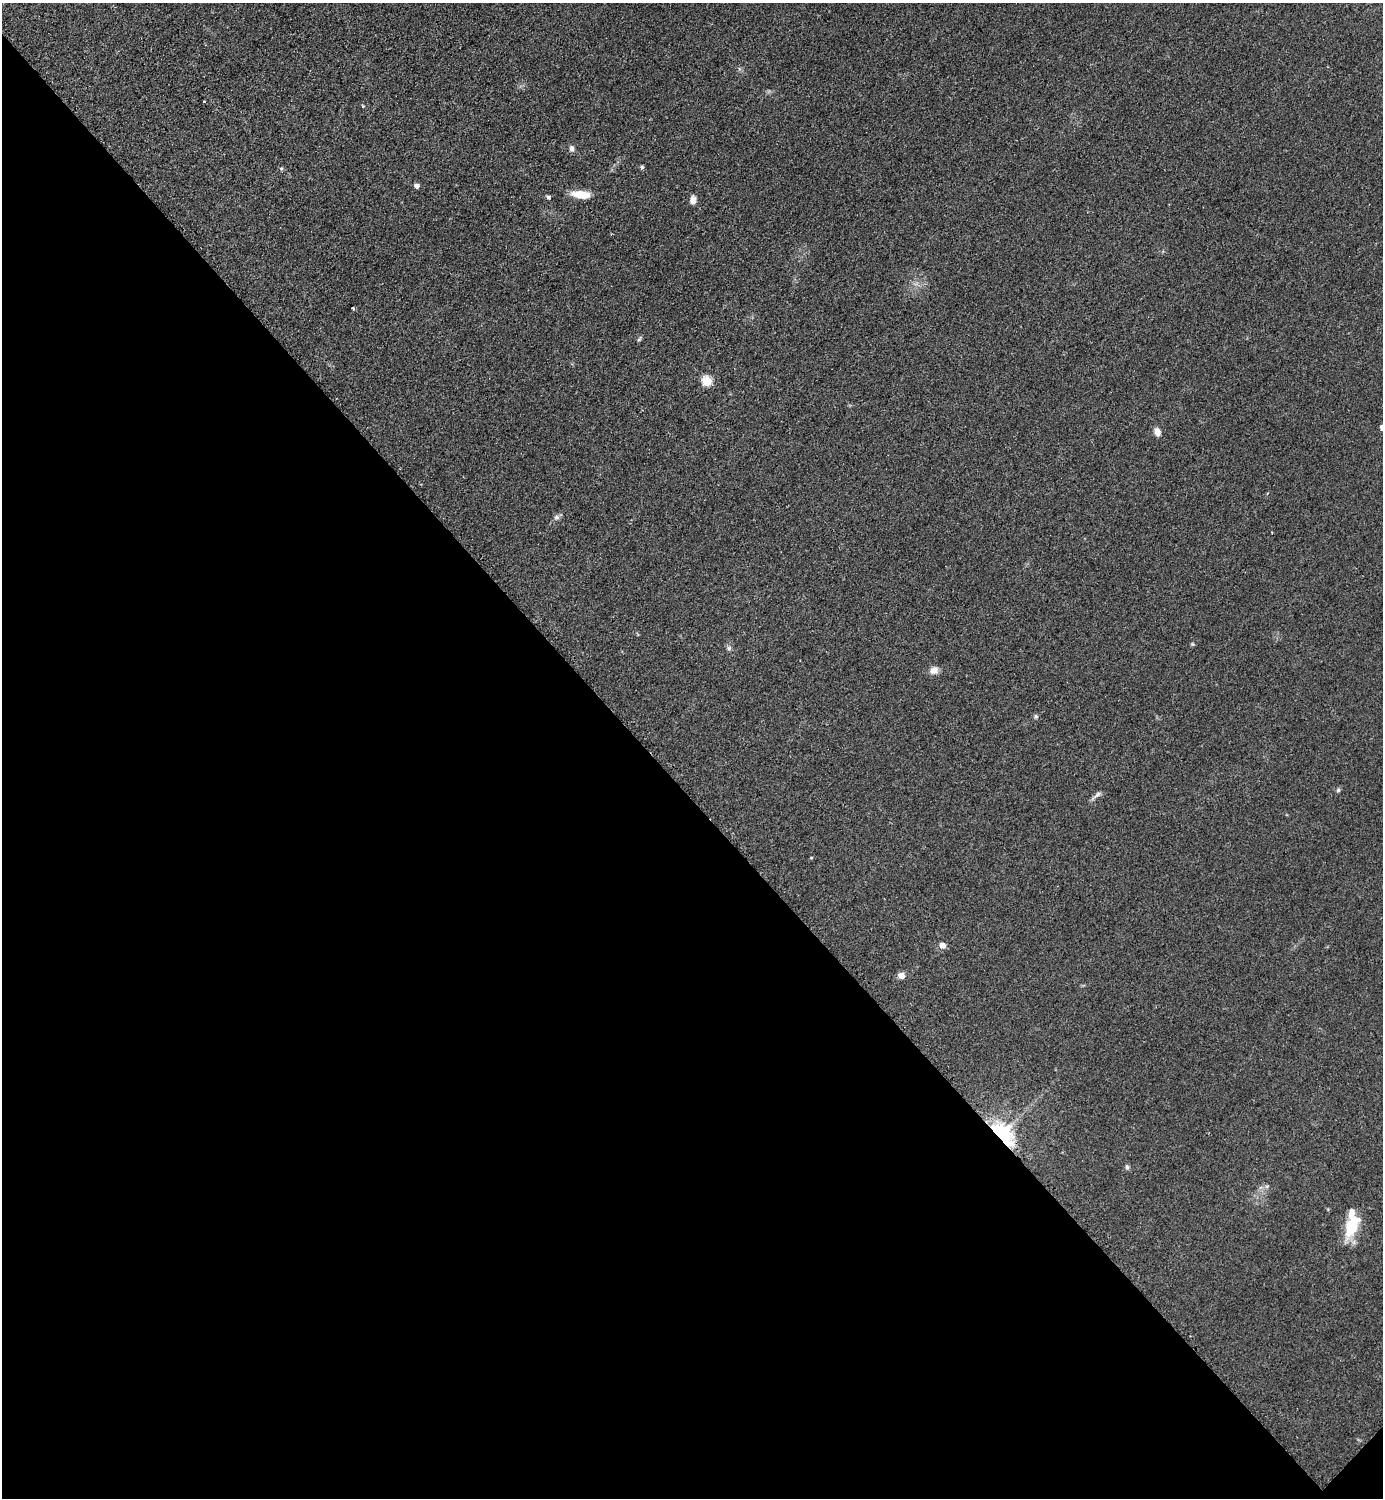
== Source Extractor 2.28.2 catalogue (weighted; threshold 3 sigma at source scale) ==
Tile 14 of 4 x 4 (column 2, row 4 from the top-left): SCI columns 1695-3075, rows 7-1502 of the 6005 x 6005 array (HDU 1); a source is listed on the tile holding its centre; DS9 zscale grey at full resolution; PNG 1385 x 1500 px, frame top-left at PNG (2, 3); no overlay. Shown black and unused: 47% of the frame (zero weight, under 2 of 3 exposures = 1% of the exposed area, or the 3 px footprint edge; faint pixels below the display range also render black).
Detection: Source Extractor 2.28.2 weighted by HDU 2 'WHT'; one run over the whole footprint, this tile lists its part. Background 0.0784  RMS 0.0081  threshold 0.0367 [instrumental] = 3 sigma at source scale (4.5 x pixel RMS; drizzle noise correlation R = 1.50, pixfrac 1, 0.05/0.05 arcsec/px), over >= 5 px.
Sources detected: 27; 1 inside a brighter listed object's ellipse — not listed separately; the other 26 listed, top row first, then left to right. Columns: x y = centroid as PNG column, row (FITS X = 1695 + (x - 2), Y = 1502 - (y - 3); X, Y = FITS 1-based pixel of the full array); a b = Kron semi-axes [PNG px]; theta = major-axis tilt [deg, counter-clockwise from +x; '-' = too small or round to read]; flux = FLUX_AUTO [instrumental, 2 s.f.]
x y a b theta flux
204 101 3 3 - 1.1
363 106 4 3 - 1.2
572 148 8 6 -90 2.7
642 167 5 4 - 1.5
416 186 5 5 - 3.1
581 194 21 8 -6 14
548 197 4 4 - 1.8
693 200 9 6 84 4.1
353 308 3 3 - 2.9
639 339 8 4 52 1.2
707 381 6 5 - 42
1382 428 4 4 - 4.1
1157 432 9 7 -75 5.1
556 517 7 5 20 2.3
1193 644 6 4 -89 0.99
729 648 7 5 48 1.7
934 670 9 8 - 5.6
1036 716 6 5 - 1.3
1338 790 6 5 - 1.4
1097 794 14 5 38 2.9
811 858 5 3 - 0.64
942 945 6 5 - 6.4
901 976 6 5 - 7.7
1003 1133 29 17 -49 60
1127 1167 6 6 - 1.5
1351 1226 31 15 66 25
Overlapping masked pixels (flux is a lower limit): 1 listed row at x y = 1003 1133
Isophote crosses this tile's border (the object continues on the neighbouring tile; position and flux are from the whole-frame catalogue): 1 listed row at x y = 1382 428